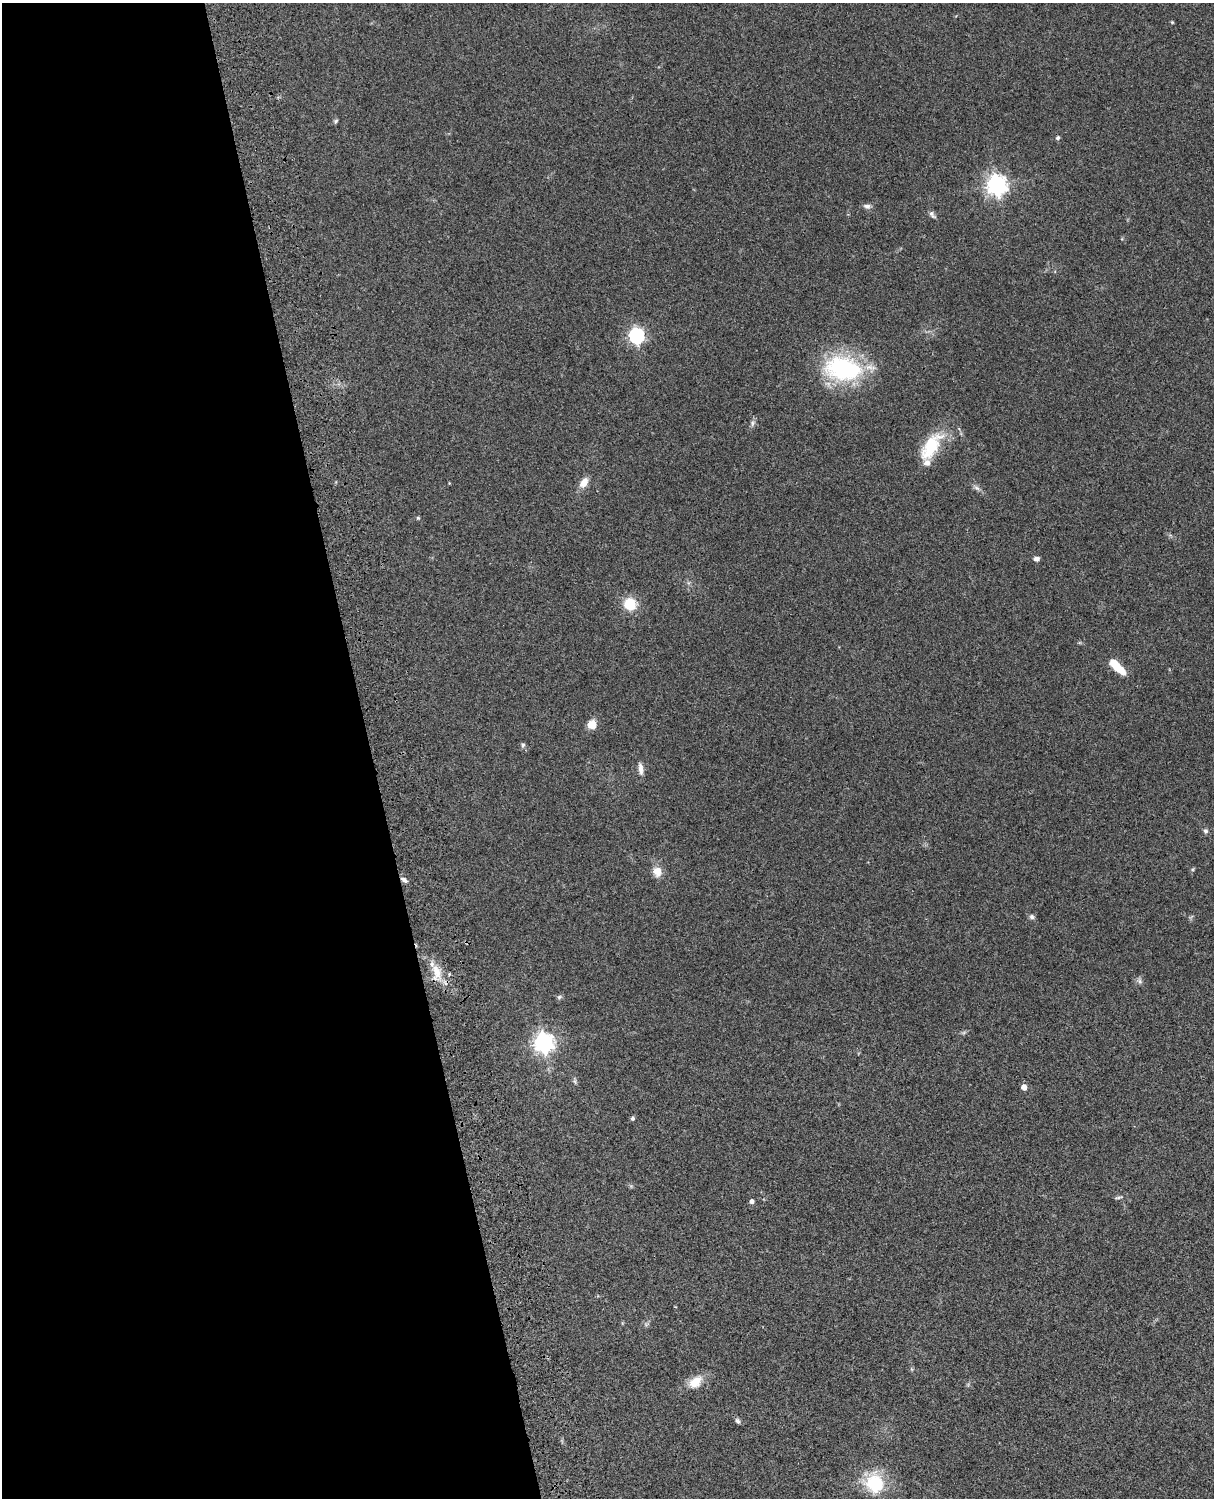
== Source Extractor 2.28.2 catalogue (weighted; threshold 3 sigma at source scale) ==
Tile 5 of 4 x 3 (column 1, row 2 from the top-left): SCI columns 122-1333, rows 1773-3268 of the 5088 x 4927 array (HDU 1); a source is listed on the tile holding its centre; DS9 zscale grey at full resolution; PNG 1216 x 1500 px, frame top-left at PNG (2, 3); no overlay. Shown black and unused: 31% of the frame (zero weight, under 3 of 4 exposures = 6% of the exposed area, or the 3 px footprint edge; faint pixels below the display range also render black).
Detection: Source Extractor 2.28.2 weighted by HDU 2 'WHT'; one run over the whole footprint, this tile lists its part. Background 0.0838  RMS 0.006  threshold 0.0269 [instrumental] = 3 sigma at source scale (4.5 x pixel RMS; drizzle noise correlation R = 1.50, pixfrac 1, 0.05/0.05 arcsec/px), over >= 5 px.
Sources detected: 37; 1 inside a brighter listed object's ellipse — not listed separately; the other 36 listed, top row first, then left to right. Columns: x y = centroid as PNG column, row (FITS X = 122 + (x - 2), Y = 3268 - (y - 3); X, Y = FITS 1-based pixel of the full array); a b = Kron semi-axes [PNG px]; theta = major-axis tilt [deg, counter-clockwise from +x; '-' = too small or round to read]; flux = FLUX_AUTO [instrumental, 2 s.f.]
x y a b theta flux
1172 22 4 3 - 0.55
336 121 7 5 48 0.94
1058 138 5 5 - 1.2
997 185 7 7 - 340
867 206 10 6 -5 2.1
932 214 12 5 -53 1.8
636 336 7 6 - 140
843 369 45 27 -10 68
752 423 9 6 68 1.7
931 447 41 18 57 23
449 483 3 3 - 0.42
584 483 13 9 57 5.3
977 488 10 5 -27 1.8
418 518 5 4 - 0.71
1036 559 6 5 - 2.1
630 604 10 9 - 18
1117 667 22 8 -44 14
592 724 9 9 - 6.9
523 745 6 5 - 1.1
640 768 16 5 -83 3.3
1206 831 7 6 - 1.4
657 871 14 12 -67 5.5
404 880 10 5 -35 1.9
1032 917 7 6 - 1.5
436 972 25 11 -84 10
1140 981 9 6 -54 1.6
559 997 7 6 - 1.1
544 1043 7 7 - 310
575 1081 7 4 -89 1
1024 1087 5 4 - 4.4
633 1118 5 4 - 1.4
1118 1197 10 3 11 1
752 1201 4 4 - 2.2
695 1382 19 12 42 8.8
737 1421 8 6 -56 1.5
875 1483 18 17 - 32
Overlapping masked pixels (flux is a lower limit): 2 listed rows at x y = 404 880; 436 972